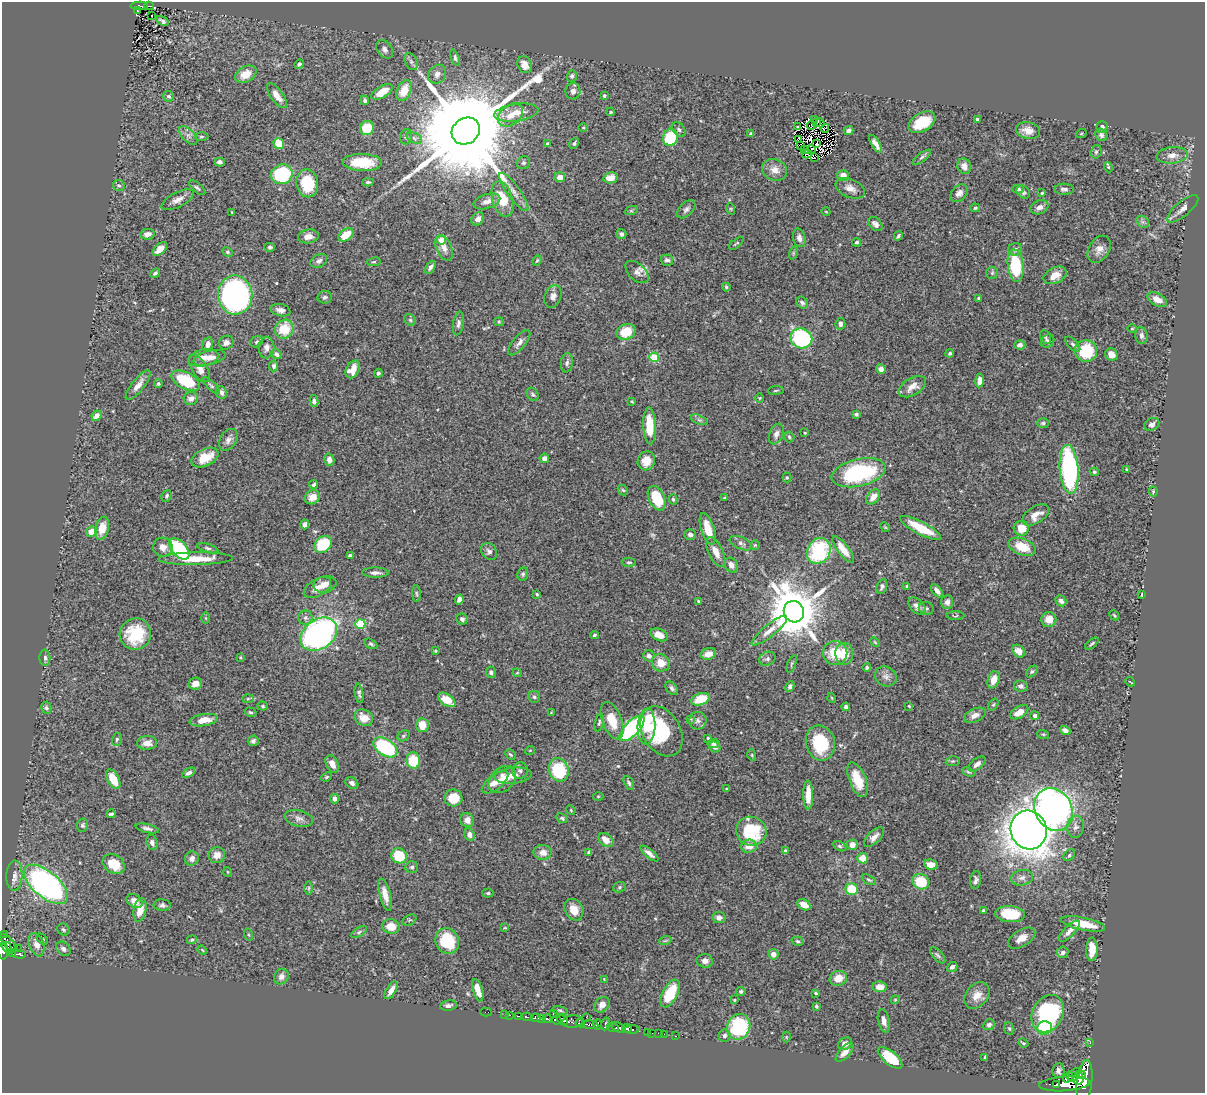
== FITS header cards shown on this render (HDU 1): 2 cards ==
NAXIS1  =                 1203
NAXIS2  =                 1091

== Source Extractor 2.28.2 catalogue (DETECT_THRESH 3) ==
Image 1203 x 1091 px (HDU 1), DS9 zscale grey, 1 PNG px = 1 image px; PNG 1207 x 1095 px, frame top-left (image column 1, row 1091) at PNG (2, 2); each listed source drawn as its Kron ellipse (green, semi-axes under 4 px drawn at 4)
Background 0.83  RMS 0.027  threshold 0.0806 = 3 sigma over >= 5 px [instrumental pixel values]
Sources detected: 485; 1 with non-positive FLUX_AUTO (blend fragments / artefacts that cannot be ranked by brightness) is neither listed nor drawn; the other 484 listed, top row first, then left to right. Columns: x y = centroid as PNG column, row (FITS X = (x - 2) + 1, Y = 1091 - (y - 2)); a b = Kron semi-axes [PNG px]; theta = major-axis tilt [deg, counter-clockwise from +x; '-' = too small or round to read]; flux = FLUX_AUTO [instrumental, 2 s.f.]
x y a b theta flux
139 6 8 4 1 53
149 6 5 2 - 15
137 11 3 3 - 6.1
152 16 3 3 - 4.6
162 21 6 3 -31 4.2
385 49 10 7 -52 7.3
455 58 8 4 -69 3.7
411 62 9 6 -63 5.4
299 64 5 4 - 5.1
525 65 9 7 -64 19
246 74 11 7 29 26
437 74 10 8 53 9.1
572 76 6 5 - 4.2
404 90 11 7 64 35
573 91 8 7 - 9.5
382 92 12 6 30 29
169 96 6 5 - 3.6
277 96 14 6 -54 17
604 96 3 3 - 2.1
365 100 5 4 - 3.9
611 112 4 3 - 2
516 113 22 8 8 29
511 115 14 10 38 24
814 119 2 2 - 270
977 119 3 3 - 4.1
922 122 14 9 30 53
817 123 4 2 - 0.96
820 123 5 2 - 2.1
811 125 4 2 - 2.6
797 126 3 2 - 1.1
1102 127 6 5 - 5.1
367 128 7 7 - 42
583 128 5 3 - 1.6
825 128 4 2 - 1.7
679 129 8 5 -50 4.6
848 130 5 4 - 5.9
1028 130 12 8 -12 16
466 131 15 12 36 64000
751 134 4 4 - 5.7
1081 134 5 3 - 1.6
188 135 11 6 -47 7.7
1101 135 7 5 -48 5.1
201 137 7 3 0 2.5
406 137 8 6 75 4.5
414 138 8 5 -26 4.9
670 138 8 7 - 93
798 140 3 2 - 1.6
574 143 6 3 58 3.4
279 144 5 5 - 43
547 144 3 3 - 4.3
817 144 2 2 - 2.8
876 144 10 4 -58 11
800 146 2 2 - 1.7
804 150 4 2 - 1.1
810 150 5 2 - 0.57
1096 152 7 5 72 3.7
807 154 5 3 - 2.3
1172 155 16 8 5 15
922 157 11 4 37 4.6
814 158 4 2 - 2.2
220 162 5 4 - 6.9
362 162 20 8 -2 57
523 163 7 6 - 3.6
964 166 8 6 -70 11
1108 167 5 4 - 2.5
775 170 13 10 -22 16
282 174 11 9 20 130
843 175 6 5 - 18
560 177 5 5 - 16
611 178 7 5 11 15
368 182 5 3 - 2.9
307 183 14 11 -80 70
119 185 6 5 - 3.4
197 188 10 4 -40 3.9
850 188 15 9 -23 14
1018 189 5 3 - 3.7
1064 189 10 5 -1 5.7
514 192 23 6 -54 15
1023 192 7 5 -44 5
959 193 10 7 43 8.7
1042 193 4 4 - 2.1
502 199 18 10 -74 42
178 200 17 7 27 12
487 201 14 7 18 12
1039 207 9 6 23 8.6
975 208 5 4 - 2.9
686 209 11 6 45 6.2
731 209 6 3 -71 2.3
1183 209 19 7 40 13
631 211 7 4 18 2.6
232 212 3 3 - 1.4
826 212 4 3 - 1.3
478 219 7 6 - 10
1143 222 7 5 -43 4.4
875 224 8 6 -45 8.7
147 234 7 5 11 11
622 234 5 4 - 4.6
346 235 8 5 39 33
308 236 10 7 8 13
898 236 5 3 - 3.2
799 238 9 6 -76 7.6
441 240 4 4 - 39
856 242 4 4 - 3.6
736 243 9 3 37 2.4
270 247 5 4 - 3.8
444 248 13 7 -66 13
160 249 9 5 43 17
1015 249 7 6 - 5.9
1099 249 14 10 58 14
227 252 6 4 -28 2.8
793 253 7 4 72 2.4
537 260 5 3 - 2.1
667 260 6 5 - 5.5
319 261 9 6 29 5.9
374 262 7 3 9 2.2
1016 266 16 8 -83 97
430 267 7 4 59 5.8
637 272 14 8 -43 11
155 273 5 4 - 3.6
992 273 6 6 - 3.2
1055 275 12 8 26 19
726 287 4 3 - 3.4
235 295 19 17 -88 440
553 296 11 8 71 9.8
325 297 7 6 - 4.1
978 298 4 3 - 2
1157 300 11 6 -30 16
802 303 6 5 - 4.4
280 310 10 6 -12 9.5
410 320 6 5 - 3.7
499 322 5 4 - 2.1
458 323 12 5 81 6.2
840 324 6 5 - 4.5
284 329 10 9 - 49
1132 329 5 3 - 1.8
626 332 10 7 24 42
1141 335 9 6 -81 6.1
1046 337 7 5 -65 3.2
801 338 11 10 - 230
1048 341 7 6 - 4.6
256 342 6 5 - 3.4
226 343 7 6 - 7.3
519 343 15 6 51 9.4
208 344 7 5 75 11
1073 344 9 5 -47 4.2
1020 345 5 4 - 7.4
266 348 11 8 90 9.2
1086 351 11 11 - 77
950 353 4 3 - 2.9
276 354 5 4 - 6
1111 354 6 5 - 19
654 357 5 4 - 88
203 358 15 8 12 17
210 358 16 7 14 15
567 363 10 6 81 5.5
274 366 5 4 - 4.2
200 369 15 7 -57 16
353 369 9 6 61 20
881 369 5 4 - 10
378 373 4 4 - 3.4
186 381 15 8 -28 82
980 381 7 4 82 9.3
158 384 4 4 - 2.5
138 385 18 6 52 14
211 385 11 4 -43 3.9
912 387 15 8 30 18
776 390 8 3 6 2.3
221 392 6 5 - 7.6
533 394 7 5 -56 4.1
191 398 7 6 - 9.5
760 398 5 3 - 1.6
314 401 6 4 -76 5.7
632 401 3 3 - 1.7
856 414 4 3 - 2.8
97 416 5 4 - 13
699 420 9 4 -22 4.1
1043 423 6 5 - 3
1152 424 8 6 32 5.9
650 426 18 6 -88 50
805 433 3 2 - 1.7
776 434 11 6 68 9.7
789 437 5 5 - 3
228 440 12 8 58 8.5
205 458 14 8 26 35
544 458 5 4 - 8.8
329 460 6 5 - 8
646 461 9 8 - 24
1069 469 24 9 -85 330
1127 470 3 3 - 1.9
1094 472 4 4 - 2.7
859 473 27 13 13 190
787 478 5 4 - 1.9
314 485 5 3 - 3.5
623 490 6 4 -43 2.7
1153 491 5 4 - 2.4
167 496 6 4 65 3.2
312 497 8 6 32 14
873 497 8 5 50 17
657 498 13 7 -65 61
724 498 4 3 - 1.7
673 499 5 4 - 2.4
1036 515 15 8 33 19
305 524 5 4 - 5.9
885 527 5 4 - 2
102 528 12 7 77 23
920 528 23 6 -27 61
1021 528 8 7 - 29
708 529 16 6 -72 35
91 531 5 5 - 22
690 534 6 5 - 6.4
741 543 12 6 -25 6.4
323 544 9 7 40 85
755 545 4 4 - 2.1
163 547 10 9 - 14
1022 547 14 8 -21 44
208 548 11 4 -16 4.3
179 549 13 7 -48 150
843 549 16 5 -53 22
489 551 9 7 -49 6
819 551 13 11 61 140
716 552 16 7 -64 18
350 556 3 3 - 4.8
196 559 37 6 1 50
629 562 7 3 -4 2.7
731 565 8 6 -58 10
375 573 13 5 0 7.7
523 574 7 5 79 3.6
325 584 11 8 13 13
882 586 8 5 72 4.9
907 586 3 3 - 3.3
317 587 15 8 30 18
937 591 8 4 -52 8.4
416 594 8 4 -88 2.9
537 594 3 3 - 2
1142 594 3 2 - 1.4
459 599 5 4 - 9.2
699 601 4 3 - 2.5
1061 601 6 5 - 6.4
947 602 7 6 - 7.9
917 606 10 6 -45 8.3
926 608 7 6 - 4.3
794 612 11 10 - 10000
1114 615 5 3 - 1.9
955 616 9 3 -1 2.2
205 618 6 4 -89 2
305 618 7 7 - 5.5
462 619 5 5 - 6.1
1049 620 7 7 - 17
360 624 5 5 - 72
769 631 22 6 39 16
135 634 16 15 - 70
319 634 20 14 36 570
595 635 5 3 - 3
659 635 9 6 -23 14
875 642 6 3 -45 1.8
371 644 7 4 -29 3.6
1092 644 8 3 39 3
435 651 4 4 - 1.6
1019 651 7 5 -47 16
835 653 12 12 - 47
708 654 8 5 14 16
844 654 11 9 -89 29
649 656 6 5 - 6.9
240 657 4 3 - 1.7
45 658 8 5 -88 5.4
767 659 8 6 25 5.7
661 663 9 8 - 24
792 664 9 4 68 3
867 668 4 4 - 3.8
491 672 5 5 - 5.6
1032 672 7 4 47 3.1
517 673 4 4 - 1.8
886 676 11 9 -28 10
994 680 9 6 72 19
1130 682 5 2 - 1.1
195 684 7 6 - 11
1021 686 6 5 - 6
790 687 5 4 - 5
672 688 7 5 -52 5
359 693 10 4 -81 4.3
534 697 6 6 - 3.8
832 698 5 3 - 1.6
248 699 6 4 2 2.3
700 699 9 6 19 49
447 700 10 5 -34 40
993 705 6 4 57 2.4
263 706 5 4 - 2.7
909 706 3 2 - 1.7
846 707 4 4 - 5.2
46 708 6 5 - 3.3
250 712 6 4 -16 3
1019 712 10 5 32 15
551 713 4 3 - 1.6
975 715 11 6 23 12
1035 716 4 4 - 5.8
364 718 10 8 -33 22
691 719 4 4 - 1.5
204 720 14 6 9 20
612 721 19 9 -69 37
698 721 9 8 - 8
599 723 9 3 77 3
422 725 7 6 - 27
646 726 18 9 87 34
632 728 16 7 45 370
1065 730 5 4 - 7.5
661 731 27 19 -60 130
1043 734 6 4 -18 2.3
403 736 6 5 - 3
708 738 3 3 - 2.1
117 739 7 5 73 3.7
253 741 5 5 - 4.9
147 743 10 7 4 14
820 743 18 14 -77 89
713 744 6 4 8 4
385 747 13 8 -34 150
715 747 6 5 - 5.8
530 750 5 3 - 1.4
510 754 6 3 -44 2.4
752 755 6 3 -72 1.9
413 761 8 7 - 55
953 761 7 5 10 3
332 764 9 6 -64 16
977 764 10 5 40 7.9
520 770 8 8 - 5.7
559 770 12 9 -71 110
968 772 6 4 -25 2.8
188 773 7 4 31 5.4
513 776 19 8 6 19
327 777 5 4 - 2.4
113 779 11 5 -62 32
502 780 16 11 44 23
858 780 18 8 -68 41
495 782 16 7 38 17
352 783 7 5 -34 6.9
629 783 7 4 -62 3.5
726 789 3 3 - 1.6
808 795 15 5 -90 26
598 796 5 3 - 1.7
453 798 9 8 - 34
335 799 4 4 - 7.6
571 810 5 4 - 2
1054 810 22 18 -61 950
111 814 4 3 - 3.4
299 818 14 8 -13 11
562 818 6 4 -23 3.4
467 820 7 6 - 11
83 825 7 5 79 3.5
1075 827 11 8 84 9.2
147 828 12 4 -13 6.1
1029 830 19 18 - 2900
751 831 15 14 - 100
469 835 6 5 - 10
874 837 12 6 43 12
606 840 8 5 -40 17
152 843 7 5 -72 6
852 845 5 5 - 10
749 846 8 6 6 17
840 846 7 4 -26 3.3
785 851 3 3 - 3.1
543 852 9 7 -2 13
589 852 4 4 - 4.7
649 853 11 4 -39 9
217 855 8 7 - 13
1069 855 7 4 46 4
399 856 8 7 - 60
863 858 5 5 - 25
192 859 7 6 - 9.3
114 864 12 9 -32 42
931 865 7 5 -9 16
412 867 6 5 - 4
228 872 5 3 - 1.5
14 876 15 8 87 13
1022 878 11 8 12 9.6
869 880 7 4 -29 3.2
976 880 9 5 82 5.4
921 882 8 7 - 58
46 884 26 12 -40 570
619 887 6 5 - 3.1
309 888 6 4 90 3
852 889 6 6 - 55
488 893 5 4 - 2.8
385 895 17 5 -76 16
135 901 9 6 -35 13
162 905 8 6 -4 5.3
804 905 7 5 -30 24
140 910 12 6 78 26
574 910 11 9 -63 22
983 910 3 3 - 2.3
1010 914 15 8 -5 53
719 918 6 5 - 7.8
409 920 7 5 27 3.4
1083 924 22 6 -12 41
391 926 9 7 -9 23
505 928 3 2 - 1.5
63 929 6 5 - 3.8
1069 931 14 5 45 10
359 932 9 4 33 3.4
5 935 4 3 - 13
248 935 6 3 -71 2.2
1022 938 15 8 31 16
42 939 7 4 -46 4
192 940 5 4 - 2.6
447 941 13 11 -59 75
665 941 6 3 19 2
797 941 6 4 -16 3
9 943 11 4 -49 240
36 945 12 7 -71 14
7 947 5 3 - 100
18 949 2 2 - 6.1
63 949 8 6 -46 5.6
1092 949 12 5 88 27
202 950 5 4 - 1.8
3 951 8 5 -89 290
1063 952 6 5 - 7
12 954 3 2 - 67
18 954 7 3 -12 75
773 954 5 5 - 13
938 955 10 5 -48 4.2
705 961 8 7 - 9
952 967 5 5 - 5.6
281 976 8 7 - 8
838 978 9 7 16 23
604 979 3 2 - 1.3
880 987 7 5 -7 17
391 990 10 4 60 12
478 990 11 4 -74 17
741 991 5 4 - 4.3
670 993 15 7 63 67
816 993 4 3 - 2.4
977 995 15 11 50 18
734 1000 3 3 - 1.5
895 1000 4 4 - 1.7
448 1005 8 5 10 5.1
602 1005 8 6 50 9.8
816 1006 4 3 - 2.8
560 1010 8 4 -13 3.1
486 1012 6 2 0 8.6
505 1014 2 2 - 6.8
553 1014 3 2 - 47
1048 1014 19 15 61 230
510 1015 3 2 - 10
519 1016 3 2 - 51
527 1017 5 3 - 170
586 1017 2 2 - 59
536 1018 5 3 - 280
542 1018 4 3 - 200
547 1019 5 3 - 160
557 1020 4 3 - 260
563 1020 6 4 -27 870
884 1021 12 5 -77 10
573 1022 10 6 6 350
580 1023 4 3 - 160
597 1024 5 3 - 210
605 1024 6 3 70 120
590 1025 8 3 -5 240
989 1025 6 5 - 4.4
739 1027 13 11 67 120
613 1028 6 3 -20 250
619 1028 8 4 -29 250
627 1028 5 3 - 560
1044 1028 7 6 - 72
632 1029 8 4 -1 360
1009 1029 6 5 - 2.7
647 1032 2 2 - 6.7
652 1033 2 2 - 5.6
658 1033 2 2 - 5
664 1034 2 2 - 7.2
675 1036 3 2 - 2.4
724 1036 6 6 - 5.1
786 1037 5 3 - 1.5
1023 1043 5 3 - 2
1090 1043 2 2 - 5.5
845 1044 7 6 - 13
845 1052 12 5 48 13
985 1057 4 3 - 3
890 1058 15 6 -39 69
1058 1070 7 6 - 8.1
1074 1075 8 5 48 360
1081 1075 5 4 - 600
1068 1077 6 4 54 410
1078 1079 6 5 - 830
1084 1082 22 7 83 2300
1064 1084 25 7 4 2700
1056 1085 3 3 - 250
At the frame edge (FLAGS 8, measured only in part): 1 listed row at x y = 3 951
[1 non-positive-flux detection neither listed nor drawn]